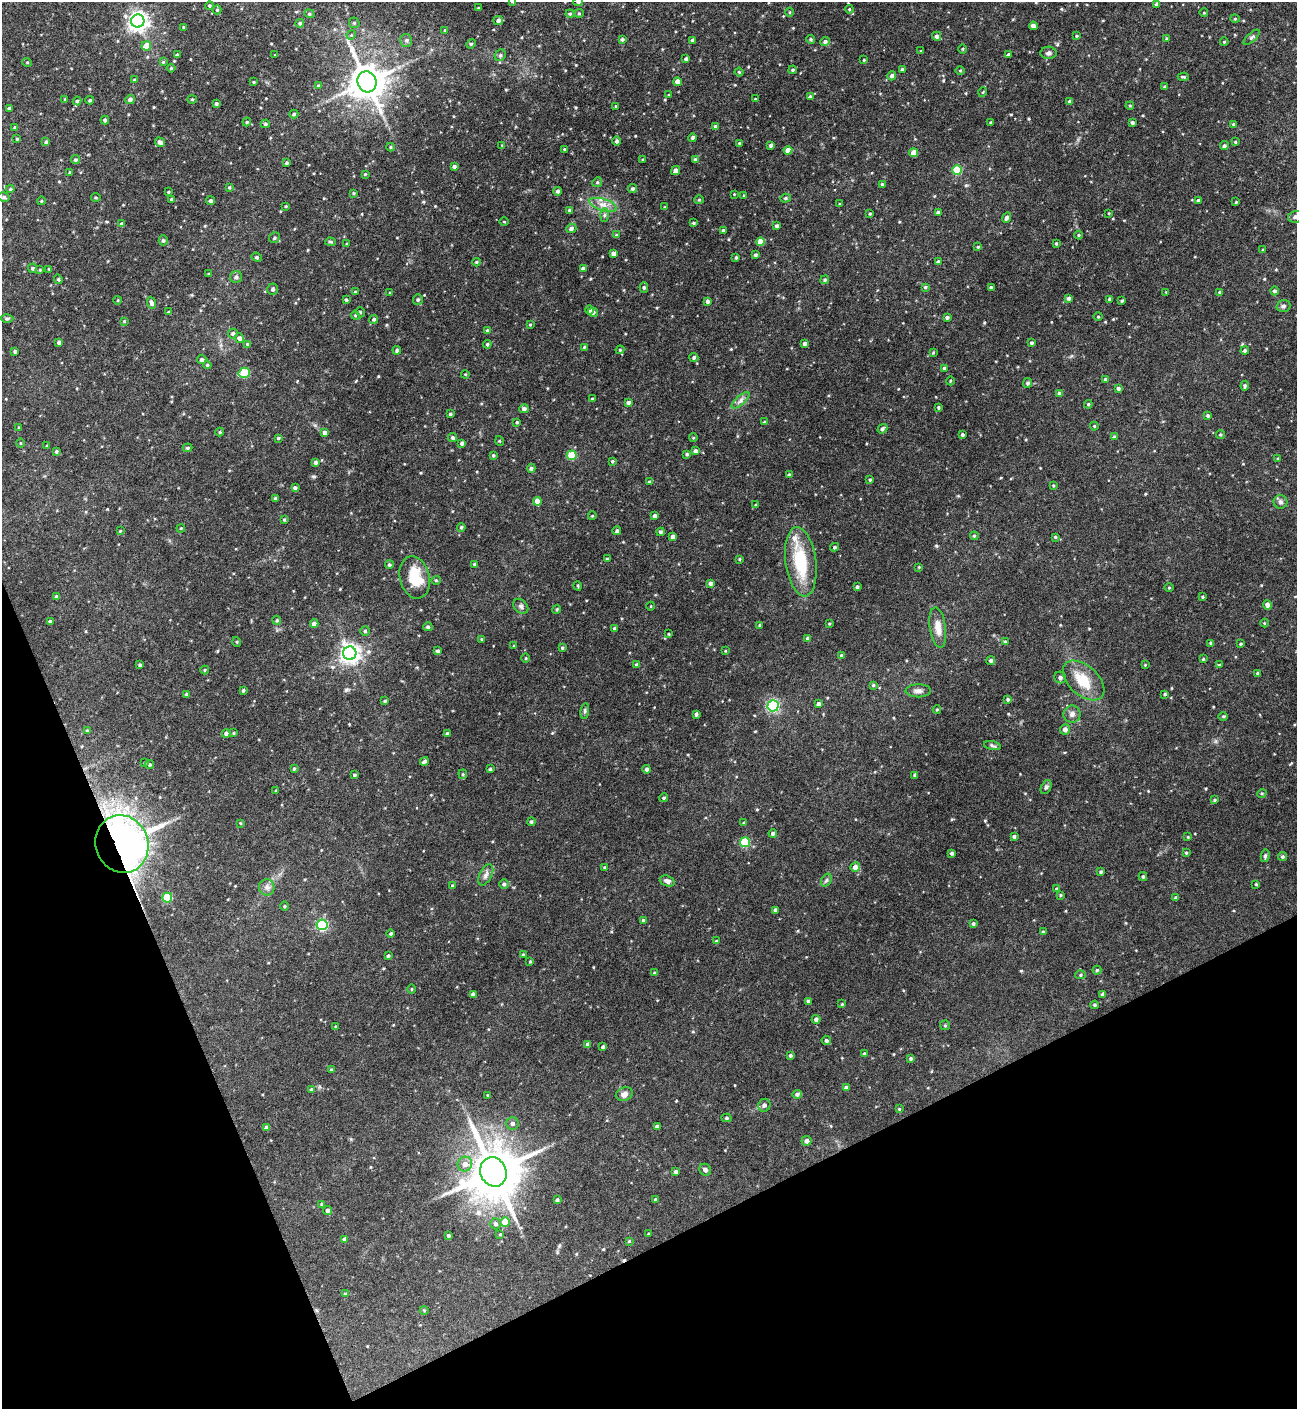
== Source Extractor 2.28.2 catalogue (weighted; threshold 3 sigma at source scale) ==
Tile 14 of 4 x 4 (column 2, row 4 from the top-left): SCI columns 1472-2766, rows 2-1408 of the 5645 x 5681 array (HDU 1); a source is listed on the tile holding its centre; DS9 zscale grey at full resolution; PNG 1299 x 1411 px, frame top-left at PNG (2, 2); each listed source drawn as its Kron ellipse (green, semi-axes under 4 px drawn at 4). Shown black and unused: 21% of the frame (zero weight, under 5 of 9 exposures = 3% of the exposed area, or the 3 px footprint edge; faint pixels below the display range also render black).
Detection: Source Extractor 2.28.2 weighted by HDU 2 'WHT'; one run over the whole footprint, this tile lists its part. Background 0.0513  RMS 0.0046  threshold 0.0187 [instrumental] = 3 sigma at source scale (4.09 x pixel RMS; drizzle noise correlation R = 1.36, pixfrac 0.8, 0.05/0.05 arcsec/px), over >= 5 px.
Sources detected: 449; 1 cosmic-ray / hot-pixel residue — neither listed nor drawn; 2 inside a brighter listed object's ellipse — not listed separately; the other 446 listed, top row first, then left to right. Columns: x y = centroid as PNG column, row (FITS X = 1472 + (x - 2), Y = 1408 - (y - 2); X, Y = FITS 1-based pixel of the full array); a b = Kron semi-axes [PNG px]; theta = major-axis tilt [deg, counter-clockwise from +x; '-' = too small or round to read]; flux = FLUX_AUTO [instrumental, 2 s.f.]
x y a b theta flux
513 2 3 3 - 0.44
578 2 5 4 - 0.61
1156 4 4 4 - 0.61
209 6 4 4 - 0.49
478 8 3 2 - 0.27
849 9 4 3 - 0.36
217 10 4 4 - 0.49
790 12 4 3 - 0.32
579 13 5 4 - 0.48
1204 13 4 3 - 0.33
309 14 5 4 - 0.62
570 14 4 4 - 0.44
1235 19 5 3 - 0.32
498 20 5 4 - 1.2
138 21 6 6 - 200
300 23 4 4 - 0.75
354 23 5 5 - 0.61
1033 26 4 4 - 1.5
184 27 3 3 - 0.37
445 30 3 3 - 0.37
351 35 5 4 - 0.43
937 36 5 4 - 1.2
1077 36 4 3 - 0.4
1252 37 10 4 42 0.82
622 39 4 4 - 0.7
811 39 4 4 - 0.53
1167 39 4 3 - 0.64
406 40 6 6 - 0.99
692 40 4 3 - 0.98
825 41 5 4 - 0.87
1224 42 4 2 - 0.3
471 44 5 4 - 0.51
146 46 5 4 - 5.9
963 49 4 3 - 0.37
921 51 3 3 - 0.35
1049 53 8 6 3 1
1009 54 4 4 - 0.73
177 55 3 3 - 0.63
275 55 3 2 - 0.34
500 55 6 5 - 0.84
686 59 4 3 - 0.89
864 60 4 3 - 0.36
27 62 5 3 - 0.35
163 62 4 4 - 0.33
171 68 4 3 - 0.41
793 70 4 3 - 0.59
902 70 3 3 - 0.92
960 70 5 3 - 0.37
739 72 4 3 - 0.36
892 76 4 4 - 1.2
1183 77 5 3 - 0.54
135 80 4 3 - 0.56
254 82 3 3 - 0.38
367 82 11 9 -66 890
677 82 4 4 - 2.3
318 86 4 4 - 0.48
1165 87 4 4 - 0.67
983 92 5 3 - 0.35
668 95 4 2 - 0.3
810 97 4 4 - 0.93
65 99 4 3 - 0.31
130 99 5 4 - 1.2
192 99 4 4 - 0.45
755 99 3 2 - 0.33
90 100 4 3 - 0.55
77 101 4 4 - 0.59
1070 101 4 4 - 0.89
216 104 4 3 - 0.67
616 106 3 3 - 0.35
1130 106 4 4 - 0.41
9 108 3 3 - 0.75
294 114 4 3 - 0.68
105 120 4 4 - 0.69
247 122 4 4 - 0.46
1132 122 3 3 - 0.73
991 123 3 3 - 0.54
265 124 4 4 - 0.72
1233 124 3 3 - 0.52
715 126 4 4 - 0.75
15 127 3 3 - 0.5
693 138 4 4 - 1.1
17 139 3 3 - 0.39
616 141 4 4 - 0.89
46 142 4 4 - 0.73
160 142 5 4 - 1.3
1235 142 4 3 - 0.39
739 143 3 3 - 0.34
502 145 3 3 - 0.26
771 145 3 3 - 0.88
1224 146 5 4 - 0.83
390 147 4 4 - 0.48
564 149 4 3 - 0.4
788 150 4 4 - 2.9
914 153 4 4 - 5.6
695 159 4 3 - 0.63
75 160 4 4 - 0.64
643 160 3 2 - 0.46
287 163 3 3 - 0.71
454 166 3 3 - 0.94
675 170 5 3 - 1.6
957 170 5 5 - 18
70 172 3 3 - 0.45
365 174 4 4 - 0.33
597 182 5 4 - 0.58
882 184 3 3 - 0.5
229 188 4 3 - 0.46
633 188 4 4 - 0.77
10 189 4 3 - 0.51
558 191 4 4 - 1.1
168 192 3 3 - 0.34
353 193 3 3 - 0.4
734 194 3 3 - 0.27
744 195 4 3 - 0.33
4 197 6 4 -14 0.87
96 198 5 2 - 0.4
785 198 5 4 - 0.54
172 199 3 3 - 0.5
699 200 4 4 - 0.44
1198 200 4 3 - 0.52
41 201 4 3 - 0.3
211 201 4 4 - 0.72
1236 202 3 3 - 0.3
840 204 3 2 - 0.28
603 205 14 6 -17 2.9
286 206 4 3 - 0.37
665 207 3 3 - 0.33
569 210 4 3 - 0.48
938 212 4 3 - 0.81
1109 213 3 2 - 0.3
870 214 3 3 - 0.4
604 215 7 4 89 0.83
1295 217 7 5 12 1
1007 218 5 4 - 1.3
504 222 4 3 - 0.33
693 223 4 3 - 0.47
122 224 4 4 - 1
777 226 4 4 - 0.78
571 228 5 4 - 1.1
723 230 3 3 - 0.49
616 235 4 4 - 0.43
1078 235 4 3 - 0.38
274 238 5 5 - 0.69
163 240 5 4 - 0.7
330 242 5 4 - 0.59
760 242 4 4 - 4.3
1056 243 4 4 - 0.43
346 244 4 3 - 0.36
978 247 4 3 - 0.43
1263 250 3 3 - 0.44
614 253 4 4 - 1.6
755 255 4 3 - 0.65
257 257 5 4 - 0.6
736 257 4 3 - 0.49
476 262 4 3 - 0.51
938 262 4 3 - 0.95
33 268 4 4 - 0.72
583 268 4 4 - 1.1
49 269 3 3 - 0.37
40 270 4 3 - 0.35
208 274 3 3 - 0.36
236 277 6 6 - 1.2
58 279 5 4 - 0.56
825 280 4 4 - 0.61
644 287 5 4 - 0.71
925 287 4 3 - 0.6
991 287 3 3 - 0.42
273 289 6 5 - 0.83
1275 291 4 4 - 0.87
355 292 4 3 - 0.55
390 292 4 3 - 0.33
1166 292 3 3 - 0.28
1220 292 3 3 - 0.76
1069 298 4 4 - 1.2
1110 299 4 3 - 0.96
118 300 4 3 - 0.32
346 300 4 3 - 0.54
418 300 5 5 - 0.8
707 301 4 3 - 0.97
1122 301 3 2 - 0.42
151 303 6 4 -68 1.2
1283 306 7 5 17 1
589 310 4 4 - 1.1
168 312 3 2 - 0.33
360 312 5 3 - 0.35
593 312 5 4 - 0.85
355 315 4 3 - 0.42
947 317 4 3 - 0.85
1098 317 5 3 - 0.34
7 318 6 4 1 0.56
374 319 4 4 - 0.68
124 321 4 3 - 0.32
530 325 3 3 - 0.39
487 331 4 4 - 0.76
233 333 5 5 - 0.84
239 338 5 5 - 1.4
59 342 4 3 - 0.94
804 343 4 3 - 0.9
1031 343 3 3 - 0.72
247 344 4 4 - 0.39
487 344 4 4 - 0.63
584 347 4 3 - 0.36
397 350 4 4 - 0.73
620 350 4 4 - 0.48
15 351 3 3 - 0.82
1245 351 4 4 - 0.84
933 353 4 4 - 0.36
694 357 4 4 - 0.83
202 360 5 4 - 1
207 365 4 3 - 0.45
944 368 3 3 - 0.75
244 373 6 5 - 18
465 374 4 4 - 0.4
1106 379 4 4 - 0.9
950 381 4 3 - 0.36
1028 383 5 4 - 0.86
1245 386 5 4 - 0.78
1118 389 4 4 - 0.8
1059 393 4 4 - 0.92
592 399 4 3 - 0.36
741 400 11 4 41 1.5
628 402 4 4 - 1
1088 404 4 4 - 0.46
938 407 4 3 - 0.49
524 409 5 4 - 1.1
450 414 3 3 - 0.65
1208 415 4 4 - 0.58
517 422 3 3 - 0.44
764 422 4 3 - 0.34
1094 426 4 4 - 0.44
19 427 4 2 - 0.28
882 429 5 4 - 1
220 432 4 4 - 0.45
325 432 4 4 - 1.4
962 435 3 3 - 0.69
1220 435 4 4 - 0.55
453 437 5 4 - 0.79
1114 437 4 4 - 0.78
278 438 3 3 - 0.51
693 438 4 3 - 0.33
500 441 5 3 - 0.35
21 443 5 3 - 0.39
462 443 4 4 - 1
47 446 4 3 - 0.4
188 448 5 4 - 0.54
56 451 3 3 - 0.69
695 451 4 3 - 1.1
687 454 4 3 - 0.56
493 455 4 3 - 0.52
572 455 5 4 - 13
1278 459 4 3 - 0.41
612 461 3 3 - 0.5
315 462 4 4 - 0.84
531 468 4 4 - 0.75
789 475 4 3 - 0.73
870 480 4 3 - 0.5
649 482 3 3 - 0.42
1053 486 4 3 - 0.4
295 488 4 3 - 0.9
275 498 3 3 - 0.53
537 501 4 4 - 2.9
1280 502 7 7 - 1.1
756 505 4 3 - 0.5
592 516 4 3 - 0.29
655 516 4 3 - 1.1
284 520 4 3 - 0.45
461 527 4 4 - 0.63
181 528 4 3 - 0.35
120 531 4 3 - 0.33
617 531 4 4 - 0.8
661 532 4 4 - 0.75
673 536 4 3 - 1.3
974 536 4 4 - 0.49
1055 537 4 4 - 0.5
834 547 4 4 - 0.67
607 559 3 3 - 0.72
739 559 3 3 - 0.39
801 562 35 15 -82 19
474 564 4 3 - 0.64
389 565 4 4 - 0.75
919 567 4 4 - 0.34
415 577 21 15 -76 13
436 580 4 4 - 0.46
711 583 4 4 - 1
578 586 4 3 - 0.33
857 587 3 3 - 0.73
1169 588 5 3 - 0.36
56 596 4 4 - 0.66
1203 597 4 3 - 0.52
1267 605 4 4 - 1.9
521 606 8 6 -46 1.1
651 606 4 3 - 0.28
557 609 4 3 - 0.39
277 620 5 4 - 0.52
50 621 3 3 - 0.62
314 623 4 4 - 1.7
1264 623 4 3 - 0.29
829 624 3 3 - 0.4
760 625 4 3 - 0.54
428 627 5 4 - 0.79
615 628 3 3 - 0.98
938 628 20 8 -82 4.2
365 631 4 4 - 0.56
669 634 4 2 - 0.35
808 638 4 3 - 0.97
481 639 4 2 - 0.28
237 642 5 3 - 0.38
1005 642 4 4 - 0.75
1211 643 4 3 - 0.59
1241 644 4 3 - 0.46
513 646 4 2 - 0.31
562 648 3 3 - 0.5
438 651 4 3 - 0.87
725 651 3 2 - 0.31
350 653 6 6 - 210
841 655 4 4 - 0.62
525 658 4 3 - 0.37
1203 659 4 4 - 0.43
991 660 4 4 - 0.87
140 665 3 3 - 0.73
636 665 3 3 - 0.62
1145 665 4 3 - 0.33
1219 665 4 3 - 0.4
205 670 4 4 - 0.39
1257 673 4 3 - 0.4
1060 677 6 6 - 1.5
1084 680 25 14 -43 10
873 685 4 4 - 0.54
243 691 3 3 - 0.56
918 691 13 6 1 1.7
1165 694 3 3 - 0.52
186 695 4 3 - 0.52
1008 699 4 4 - 0.67
385 701 4 3 - 0.52
818 704 4 3 - 1
773 706 5 5 - 56
937 709 4 3 - 0.34
585 711 8 4 82 0.67
696 714 4 3 - 0.77
1072 714 8 8 - 1.6
1223 716 5 3 - 0.41
1065 729 5 5 - 1.6
88 731 4 4 - 0.79
234 733 4 3 - 0.36
447 733 4 3 - 0.62
226 734 4 4 - 0.98
992 746 8 4 -10 0.8
424 761 5 3 - 0.88
145 763 3 2 - 0.29
150 765 4 4 - 0.48
294 769 3 3 - 0.51
490 769 3 3 - 0.55
647 769 4 4 - 1.2
463 774 4 4 - 0.49
355 775 4 3 - 0.56
915 775 3 3 - 0.78
1046 787 7 5 66 0.86
276 791 3 3 - 0.36
1262 793 5 3 - 0.41
664 798 4 4 - 0.56
1215 800 4 3 - 0.45
531 822 4 4 - 0.69
240 823 4 4 - 0.36
744 823 4 3 - 0.55
773 833 4 4 - 0.94
1014 837 4 4 - 0.83
1188 837 4 3 - 0.34
745 842 5 5 - 20
122 844 29 26 -72 340
952 853 3 3 - 0.73
1186 853 3 3 - 0.4
1265 856 6 4 80 0.73
1282 857 4 4 - 0.63
605 867 4 4 - 0.57
855 867 5 4 - 1.9
1101 872 4 3 - 0.59
486 875 11 6 63 1.5
1143 877 4 3 - 0.57
826 880 7 5 58 0.7
667 881 8 5 -19 1.8
504 884 4 4 - 0.89
1256 884 3 3 - 0.4
453 886 4 4 - 0.77
267 887 8 8 - 1.7
1056 889 4 3 - 0.42
1060 895 3 3 - 0.43
167 898 5 5 - 16
1176 898 3 3 - 0.94
285 906 4 3 - 0.4
775 910 4 3 - 0.92
643 920 4 3 - 0.69
973 924 4 3 - 0.71
322 925 5 5 - 41
1043 932 4 3 - 0.43
391 933 4 4 - 0.55
716 941 4 3 - 0.44
523 955 4 3 - 0.53
388 956 3 3 - 0.59
530 961 3 3 - 0.4
1097 970 4 4 - 0.52
655 973 4 3 - 0.61
1080 975 5 4 - 0.62
412 989 4 3 - 0.33
473 994 4 4 - 1
1103 994 4 3 - 1
808 1001 3 3 - 0.69
842 1004 4 4 - 0.45
1095 1005 4 4 - 0.64
816 1019 4 4 - 1.1
945 1025 5 5 - 0.49
336 1027 4 3 - 0.41
826 1040 5 4 - 0.88
588 1044 4 3 - 0.84
603 1047 4 4 - 0.86
864 1054 4 3 - 0.7
790 1055 3 3 - 0.68
911 1058 4 3 - 0.65
331 1070 3 3 - 0.67
846 1088 4 4 - 1.1
311 1089 4 4 - 0.57
624 1094 8 6 20 1.9
797 1094 5 4 - 1
488 1095 3 3 - 0.43
764 1105 6 6 - 1
899 1109 4 4 - 0.33
726 1118 5 4 - 0.68
512 1123 6 6 - 1.2
657 1126 4 3 - 1.1
267 1128 4 4 - 2.2
806 1141 5 5 - 1.4
465 1164 7 7 - 2.7
705 1170 6 5 - 1
493 1172 15 13 -67 2000
676 1172 3 3 - 0.86
557 1200 4 3 - 0.68
656 1200 3 3 - 0.78
322 1204 4 4 - 0.4
328 1210 4 4 - 1
505 1222 5 4 - 7.2
496 1224 5 5 - 0.99
500 1234 4 3 - 0.35
649 1234 3 3 - 0.44
448 1236 4 4 - 0.71
344 1239 4 4 - 1.1
629 1241 3 3 - 0.35
345 1294 4 3 - 0.42
424 1310 4 3 - 0.37
Overlapping masked pixels (flux is a lower limit): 1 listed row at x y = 122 844
Isophote crosses this tile's border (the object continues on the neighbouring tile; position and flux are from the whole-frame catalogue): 3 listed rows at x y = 513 2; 578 2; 1295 217